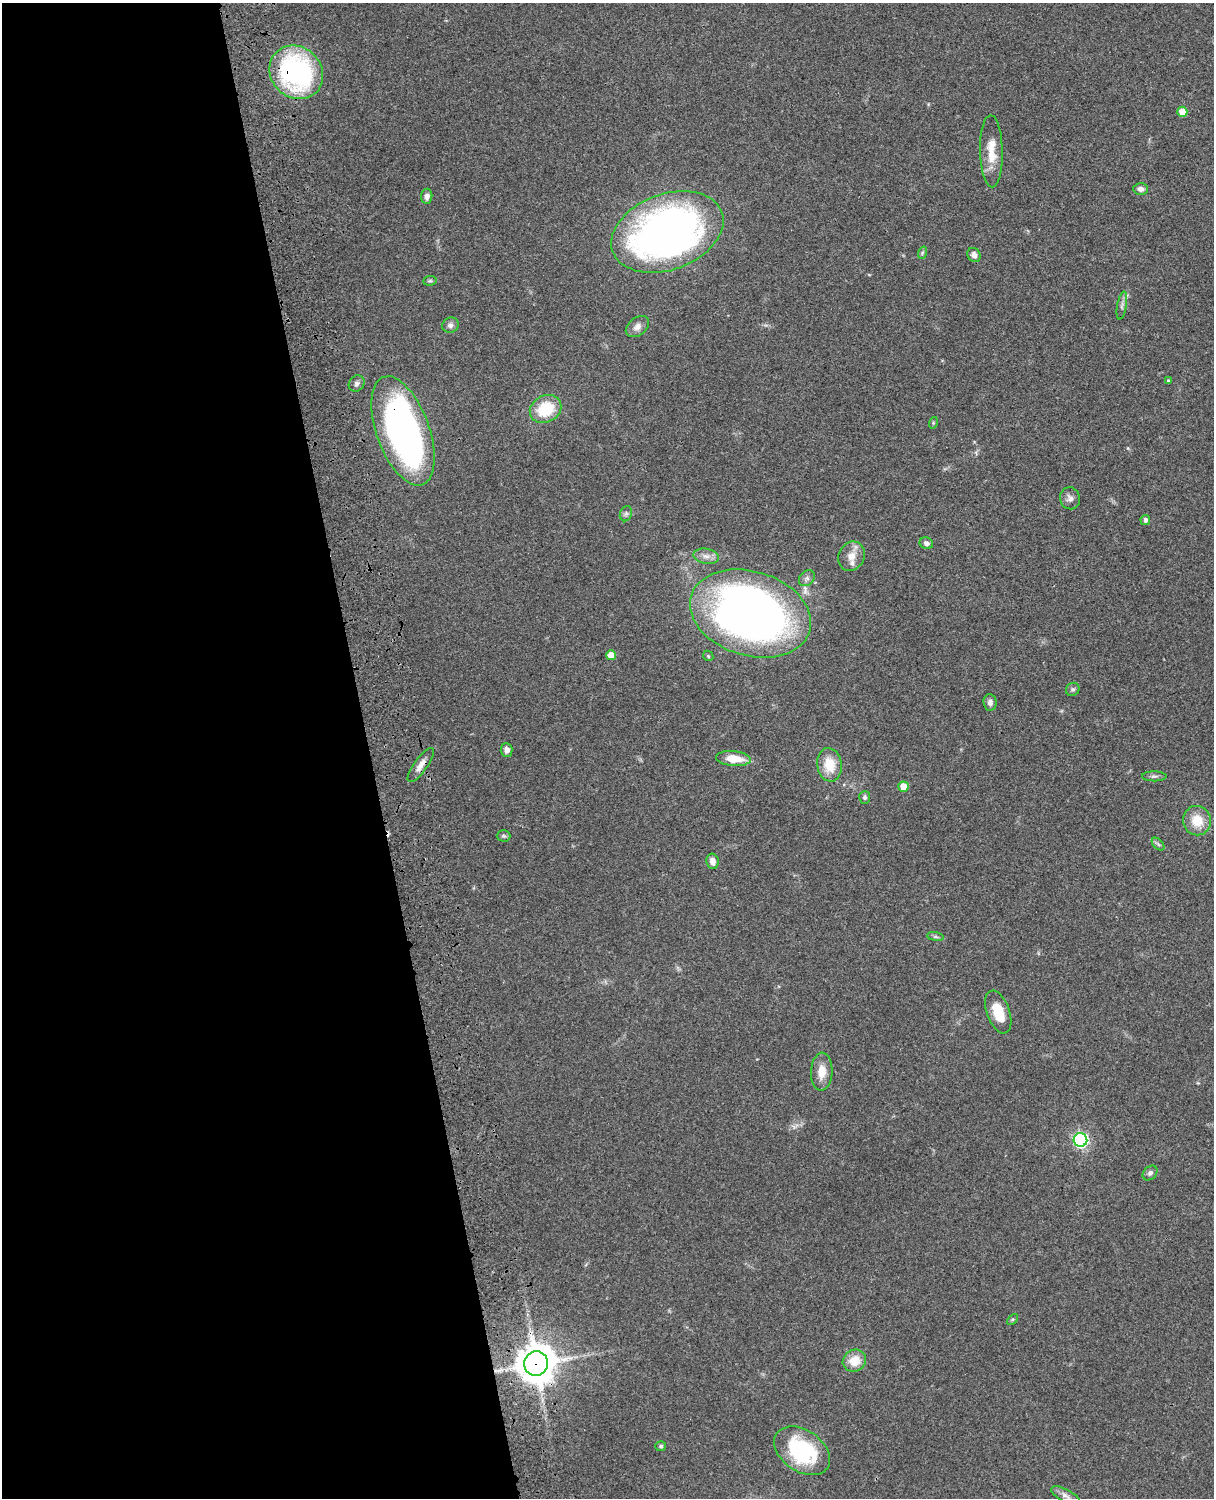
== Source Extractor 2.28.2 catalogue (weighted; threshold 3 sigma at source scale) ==
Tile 5 of 4 x 3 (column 1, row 2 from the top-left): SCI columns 119-1330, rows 1659-3154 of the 5088 x 4926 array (HDU 1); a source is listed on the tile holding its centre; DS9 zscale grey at full resolution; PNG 1216 x 1500 px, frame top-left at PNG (2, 3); each listed source drawn as its Kron ellipse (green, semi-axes under 4 px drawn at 4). Shown black and unused: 30% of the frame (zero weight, under 3 of 4 exposures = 6% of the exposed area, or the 3 px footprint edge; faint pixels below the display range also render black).
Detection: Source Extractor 2.28.2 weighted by HDU 2 'WHT'; one run over the whole footprint, this tile lists its part. Background 0.0793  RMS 0.0058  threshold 0.0261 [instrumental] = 3 sigma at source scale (4.5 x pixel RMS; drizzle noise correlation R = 1.50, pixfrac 1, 0.05/0.05 arcsec/px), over >= 5 px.
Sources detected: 52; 1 inside a brighter listed object's ellipse — not listed separately; the other 51 listed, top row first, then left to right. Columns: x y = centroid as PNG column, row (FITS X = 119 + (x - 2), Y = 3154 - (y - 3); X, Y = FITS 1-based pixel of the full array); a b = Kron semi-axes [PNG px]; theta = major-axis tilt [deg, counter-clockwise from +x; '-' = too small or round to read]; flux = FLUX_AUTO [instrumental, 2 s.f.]
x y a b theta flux
296 72 28 25 -45 110
1182 112 5 5 - 12
991 151 36 11 -89 12
1141 189 7 6 - 2.5
427 196 7 5 84 2.6
667 232 58 38 20 310
922 253 6 4 71 0.89
974 255 7 6 - 2.7
430 281 7 5 7 0.99
1122 306 14 4 80 2.1
450 325 8 7 - 2.1
637 327 13 9 39 3.5
1168 381 3 3 - 0.78
357 384 9 7 47 1.9
546 409 16 13 29 22
933 423 6 4 73 0.65
403 431 57 26 -70 240
1070 498 11 10 - 2.9
626 514 8 6 69 1.5
1145 520 5 4 - 2
926 543 7 5 -22 1.9
706 556 13 7 -9 3.6
851 556 15 12 61 6.3
807 578 9 7 45 2
750 614 62 42 -17 420
611 655 5 5 - 7.2
708 656 6 4 -47 0.78
1073 689 7 6 - 1.3
990 702 8 6 -84 2.1
507 750 7 6 - 2.6
733 759 17 7 -5 10
421 765 20 6 54 4.6
829 765 17 12 -80 13
1154 776 12 5 0 1.6
903 787 5 5 - 9.3
865 797 6 5 - 1.3
1197 821 15 14 - 11
503 836 7 5 -1 1.1
1158 844 7 4 -46 1.2
712 861 8 6 -79 3.6
935 937 8 4 -9 1.2
998 1012 22 11 -70 13
822 1072 19 10 86 8.1
1080 1140 7 7 - 130
1150 1173 8 6 45 1.7
1012 1319 6 4 44 0.91
854 1361 12 10 30 10
536 1364 12 12 - 1500
661 1446 5 5 - 1
802 1451 31 20 -34 49
1066 1496 16 6 -29 3
Overlapping masked pixels (flux is a lower limit): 4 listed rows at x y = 296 72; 403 431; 421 765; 536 1364